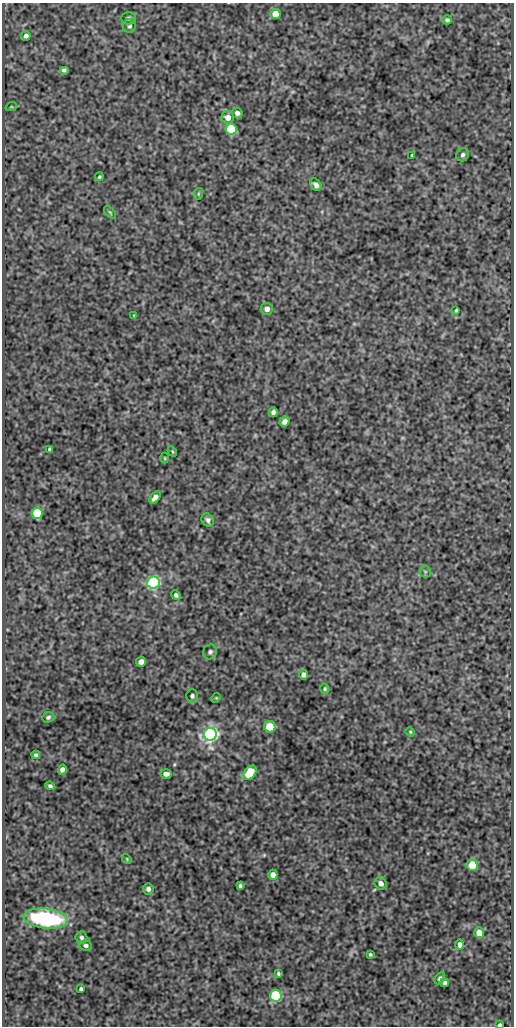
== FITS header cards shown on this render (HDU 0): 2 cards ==
NAXIS1  =                  512
NAXIS2  =                 1024

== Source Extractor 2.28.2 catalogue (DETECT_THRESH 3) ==
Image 512 x 1024 px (HDU 0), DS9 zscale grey, 1 PNG px = 1 image px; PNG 516 x 1028 px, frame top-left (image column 1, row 1024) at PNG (2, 3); each listed source drawn as its Kron ellipse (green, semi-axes under 4 px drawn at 4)
Background 93.9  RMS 0.53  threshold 1.58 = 3 sigma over >= 5 px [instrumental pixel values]
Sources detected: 63; all 63 listed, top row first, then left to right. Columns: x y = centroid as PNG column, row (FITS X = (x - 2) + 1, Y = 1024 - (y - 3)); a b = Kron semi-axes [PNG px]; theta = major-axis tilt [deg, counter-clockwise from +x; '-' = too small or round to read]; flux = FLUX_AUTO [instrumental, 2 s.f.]
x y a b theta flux
275 14 5 5 - 450
128 18 7 6 - 86
447 20 5 4 - 71
129 26 7 6 - 110
26 36 5 4 - 110
64 70 5 4 - 74
11 107 6 3 18 36
237 113 5 5 - 130
228 117 6 6 - 280
231 129 6 5 - 2400
412 155 3 3 - 32
463 155 7 6 - 110
99 177 4 3 - 48
316 185 7 5 -50 150
198 194 6 4 72 45
110 212 7 3 -48 42
267 309 6 6 - 190
456 310 4 3 - 49
134 315 3 3 - 27
273 412 5 4 - 100
284 422 5 4 - 130
50 449 4 3 - 60
172 451 5 3 - 39
165 458 5 3 - 31
155 497 7 4 48 180
37 513 6 5 - 1800
208 520 7 6 - 110
425 572 6 5 - 58
153 582 6 6 - 9200
176 595 5 4 - 88
210 652 7 7 - 98
141 662 5 5 - 210
303 675 5 4 - 130
325 689 5 4 - 50
192 696 6 6 - 93
216 698 5 4 - 38
48 717 6 5 - 70
270 727 5 5 - 1300
410 732 4 4 - 40
210 734 6 6 - 15000
36 755 4 3 - 65
62 769 5 4 - 120
250 773 8 5 51 1700
166 774 6 4 -3 150
50 786 5 4 - 71
127 859 5 4 - 39
472 865 5 5 - 1200
273 875 5 4 - 200
381 883 6 6 - 180
240 886 4 3 - 61
148 889 5 5 - 110
46 919 22 10 -6 4300
479 933 5 5 - 380
81 937 6 5 - 81
86 945 6 5 - 79
460 945 5 4 - 170
370 954 3 3 - 48
278 974 3 3 - 51
440 978 6 4 57 69
445 983 4 4 - 87
81 989 4 4 - 78
276 996 6 6 - 3700
500 1025 3 3 - 66
At the frame edge (FLAGS 8, measured only in part): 1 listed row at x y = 500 1025